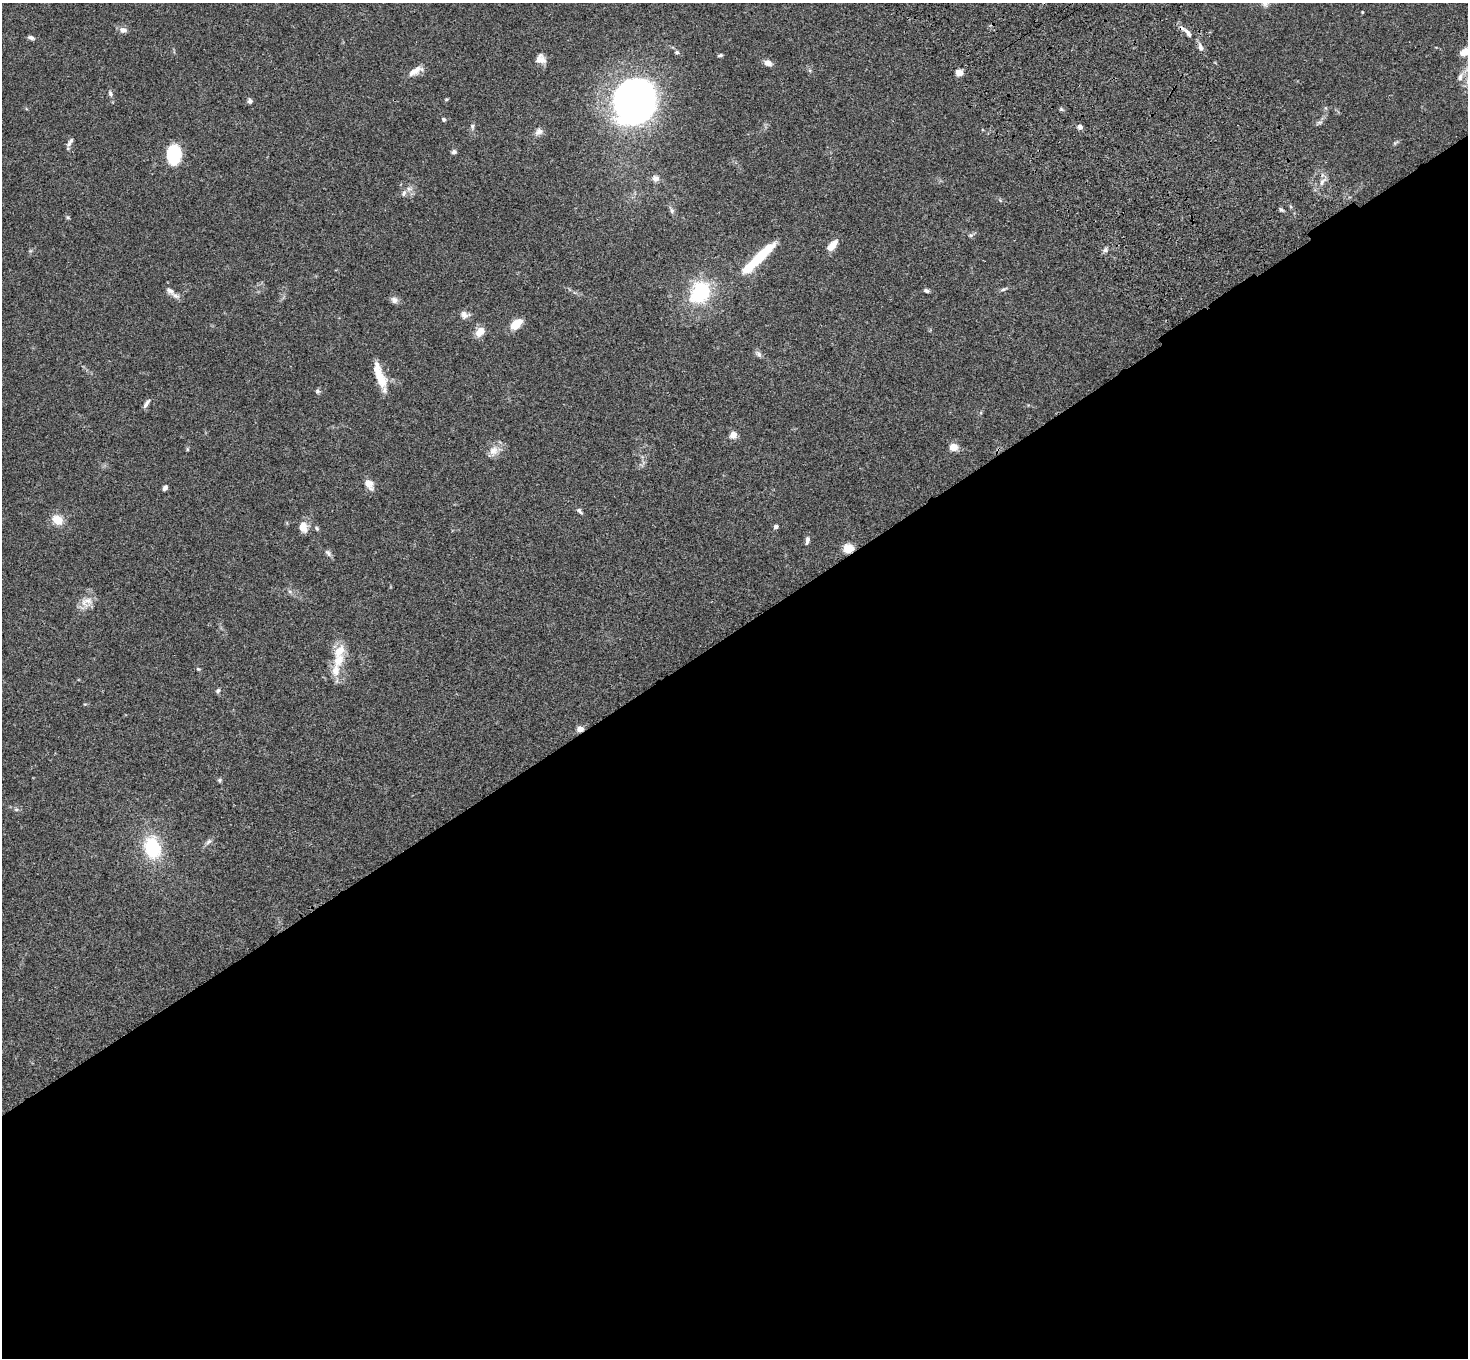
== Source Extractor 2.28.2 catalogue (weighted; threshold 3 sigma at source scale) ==
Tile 15 of 4 x 4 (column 3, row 4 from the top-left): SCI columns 3041-4506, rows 378-1733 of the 6077 x 6038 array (HDU 1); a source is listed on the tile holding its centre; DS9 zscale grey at full resolution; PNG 1470 x 1360 px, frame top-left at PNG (2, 3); no overlay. Shown black and unused: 54% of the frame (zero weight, under 3 of 4 exposures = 6% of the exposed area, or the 3 px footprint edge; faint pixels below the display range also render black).
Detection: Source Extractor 2.28.2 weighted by HDU 2 'WHT'; one run over the whole footprint, this tile lists its part. Background 0.0588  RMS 0.0053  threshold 0.024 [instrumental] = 3 sigma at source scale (4.5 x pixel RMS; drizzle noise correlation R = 1.50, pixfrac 1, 0.05/0.05 arcsec/px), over >= 5 px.
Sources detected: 78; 2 inside a brighter object's white glare — not listed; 4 inside a brighter listed object's ellipse — not listed separately; the other 72 listed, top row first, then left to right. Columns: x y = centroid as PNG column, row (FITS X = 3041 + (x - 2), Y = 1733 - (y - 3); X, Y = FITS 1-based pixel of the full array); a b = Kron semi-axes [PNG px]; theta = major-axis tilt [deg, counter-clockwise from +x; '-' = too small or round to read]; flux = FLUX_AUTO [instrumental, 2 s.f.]
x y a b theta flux
1264 3 12 7 -64 2.8
1362 12 3 3 - 0.39
123 30 9 7 -10 2.6
1188 33 18 6 -51 3.7
31 38 8 4 -15 1.5
1200 47 12 6 -71 2.4
677 52 6 6 - 1
1464 52 11 8 36 4.6
720 55 7 4 14 0.75
541 59 11 10 - 4.4
768 63 9 6 -22 3.2
415 71 20 8 27 5
959 72 8 7 - 3.1
1460 77 12 7 67 2.8
110 93 9 6 -68 1.5
446 99 5 3 - 0.59
633 99 38 33 90 280
250 101 7 5 -73 1.3
444 120 5 4 - 0.91
1320 122 8 4 18 1
472 126 7 6 - 1.2
1080 127 6 5 - 2.2
539 132 11 8 33 2.4
70 142 14 5 58 1.8
454 152 6 5 - 1.2
173 154 19 14 -90 22
656 178 9 9 - 2.4
1322 182 11 6 58 2.6
404 193 9 6 63 1.8
1281 210 8 4 -39 0.91
672 211 7 6 - 1.2
68 217 6 5 - 0.7
970 235 6 5 - 0.91
832 246 15 7 47 5.6
1105 250 8 5 60 1.4
759 257 36 8 43 25
1003 289 10 4 24 1.1
170 291 15 9 -39 3.1
926 291 7 4 -19 1.1
701 292 11 9 53 68
394 300 9 8 - 2.2
465 315 11 9 -15 2.7
516 324 15 8 42 7.9
479 332 12 8 49 5.5
758 354 10 6 -46 1.7
379 377 26 14 -46 8.5
317 391 6 6 - 0.99
146 403 13 4 59 1.8
733 435 5 4 - 12
953 447 6 6 - 7.2
187 449 6 4 -90 0.57
494 451 16 12 56 4.9
369 484 14 9 -56 4.5
165 488 6 5 - 1.5
580 511 9 5 -46 1.2
57 520 12 10 -37 7.4
303 527 12 9 -71 5.4
776 527 5 5 - 1.4
317 528 7 5 -43 0.81
807 540 10 5 80 1.9
848 549 9 7 8 8.3
328 553 11 6 -45 1.5
290 592 6 4 -19 0.96
87 600 17 11 -21 5.2
339 660 21 13 63 8.8
198 669 6 4 -21 0.68
218 691 7 5 55 0.97
580 729 5 4 - 8.3
219 780 6 5 - 0.83
16 809 6 4 0 0.86
209 842 10 5 41 1.6
152 848 26 18 -75 28
Overlapping masked pixels (flux is a lower limit): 3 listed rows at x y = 1188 33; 848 549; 580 729
Isophote crosses this tile's border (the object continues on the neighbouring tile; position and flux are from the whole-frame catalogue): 3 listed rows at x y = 1264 3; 1464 52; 1460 77